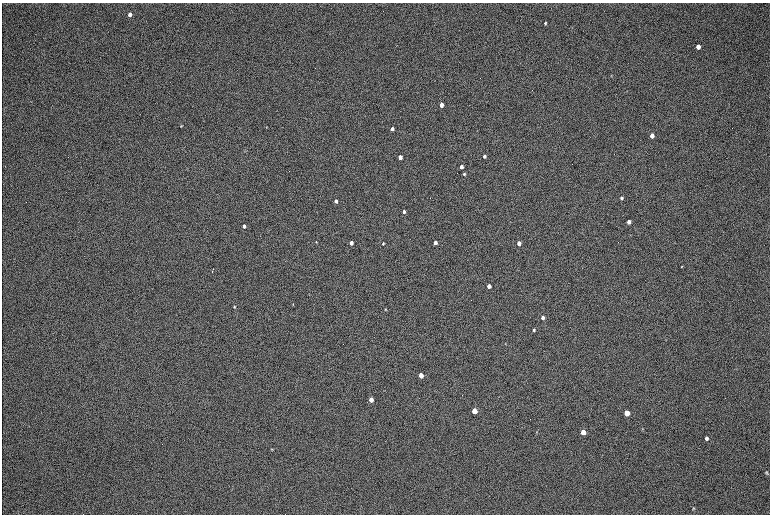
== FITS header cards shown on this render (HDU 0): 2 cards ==
NAXIS1  =                 1536 / length of data axis 1
NAXIS2  =                 1024 / length of data axis 2

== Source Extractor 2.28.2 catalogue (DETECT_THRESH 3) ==
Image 1536 x 1024 px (HDU 0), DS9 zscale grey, zoomed out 1/2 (1 PNG px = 2 x 2 image px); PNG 772 x 516 px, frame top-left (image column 1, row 1023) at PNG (2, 3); no overlay
Background 166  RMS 20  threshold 60.3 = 3 sigma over >= 5 px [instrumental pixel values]
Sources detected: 44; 1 cannot appear on this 1/2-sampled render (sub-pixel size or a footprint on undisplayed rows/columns) and is not listed; the other 43 listed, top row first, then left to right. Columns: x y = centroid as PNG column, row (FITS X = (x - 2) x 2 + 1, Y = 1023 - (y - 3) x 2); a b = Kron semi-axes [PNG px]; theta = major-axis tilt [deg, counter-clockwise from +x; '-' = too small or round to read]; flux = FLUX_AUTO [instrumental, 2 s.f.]
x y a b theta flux
130 14 4 3 - 18000
545 23 3 3 - 5000
698 47 4 3 - 20000
611 75 4 3 - 2600
441 105 3 3 - 49000
181 126 4 3 - 2200
266 127 3 2 - 1400
392 129 3 3 - 24000
652 136 4 3 - 27000
484 156 3 3 - 13000
400 157 3 3 - 41000
461 167 3 3 - 28000
464 174 3 2 - 5800
621 198 3 3 - 8400
336 201 3 3 - 21000
404 212 3 3 - 14000
629 222 4 3 - 22000
244 226 3 3 - 17000
316 242 3 2 - 3300
351 243 3 3 - 42000
383 243 3 2 - 3600
435 243 3 3 - 32000
519 243 3 3 - 37000
681 266 2 1 - 3500
212 272 2 1 - 2000
489 286 3 3 - 37000
293 304 4 2 - 2400
234 307 3 3 - 3700
385 309 3 3 - 2200
543 317 3 3 - 18000
534 330 3 3 - 5500
505 344 3 2 - 2000
421 375 3 3 - 110000
371 400 3 3 - 65000
474 411 4 3 - 160000
627 413 4 3 - 100000
642 429 4 3 - 3100
537 432 3 3 - 2500
583 432 4 3 - 79000
706 438 4 3 - 11000
272 449 4 3 - 3100
767 473 5 3 - 4700
693 508 4 3 - 3600
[1 sub-pixel or undisplayed-footprint detection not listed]